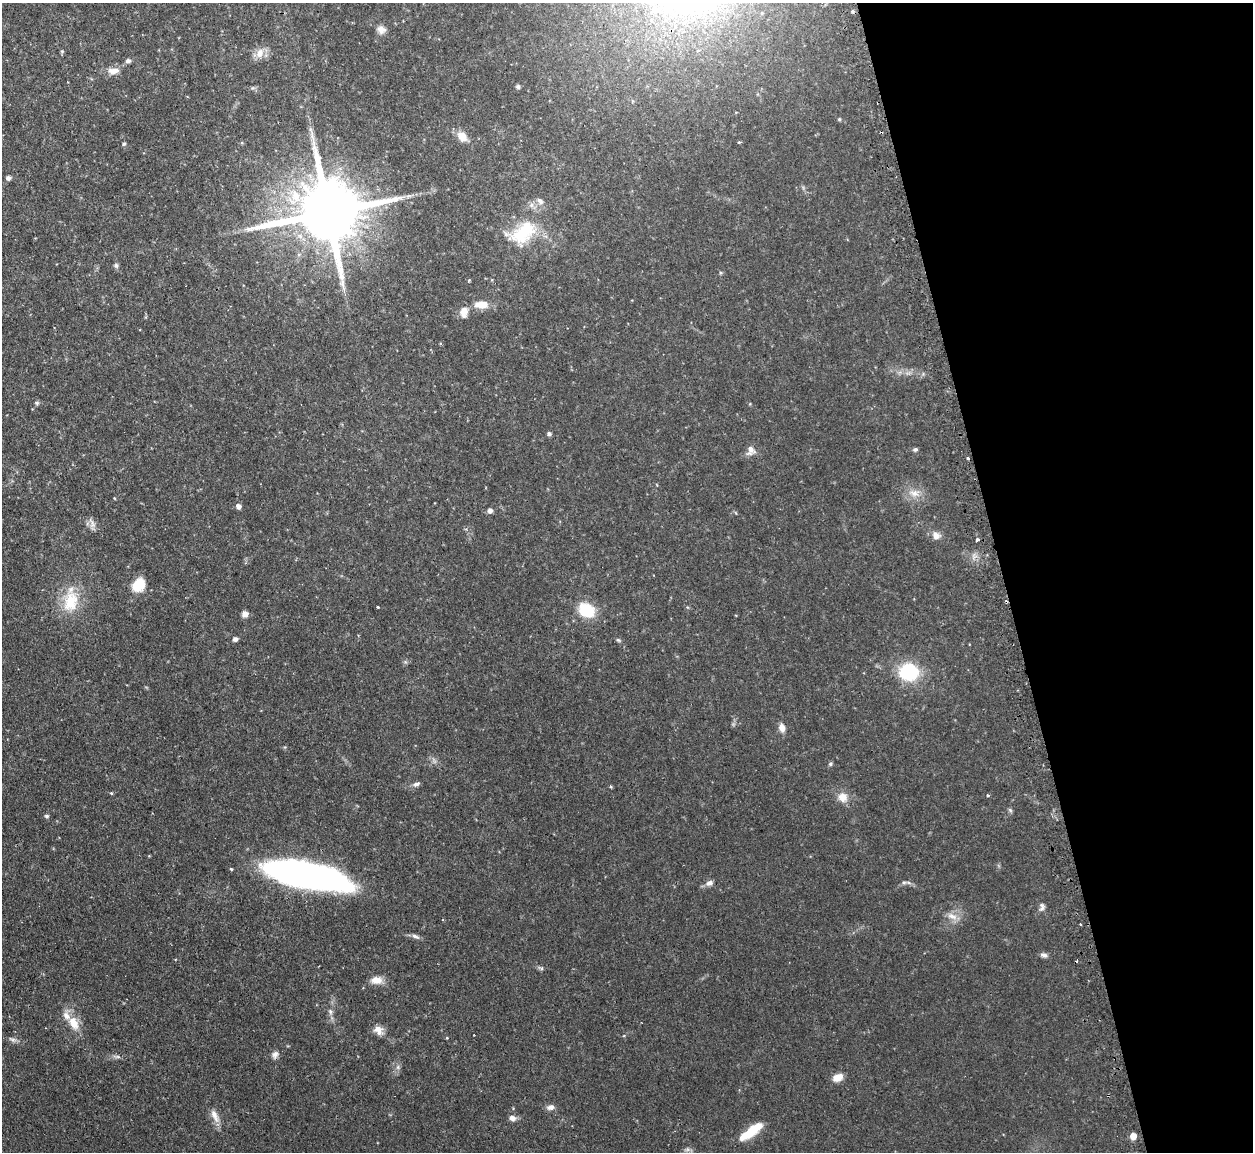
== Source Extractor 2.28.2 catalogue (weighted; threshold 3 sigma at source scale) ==
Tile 12 of 4 x 4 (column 4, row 3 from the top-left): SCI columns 3787-5037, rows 1313-2462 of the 5072 x 5047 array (HDU 1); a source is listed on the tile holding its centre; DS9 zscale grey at full resolution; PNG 1255 x 1154 px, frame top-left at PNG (2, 3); no overlay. Shown black and unused: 20% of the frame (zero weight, under 2 of 3 exposures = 4% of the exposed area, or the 3 px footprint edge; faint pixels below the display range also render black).
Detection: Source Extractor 2.28.2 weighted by HDU 2 'WHT'; one run over the whole footprint, this tile lists its part. Background 0.0595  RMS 0.0067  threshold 0.0302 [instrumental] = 3 sigma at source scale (4.5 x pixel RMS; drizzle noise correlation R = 1.50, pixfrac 1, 0.05/0.05 arcsec/px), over >= 5 px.
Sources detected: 69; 2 cosmic-ray / hot-pixel residue — not listed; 1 inside a brighter listed object's ellipse — not listed separately; the other 66 listed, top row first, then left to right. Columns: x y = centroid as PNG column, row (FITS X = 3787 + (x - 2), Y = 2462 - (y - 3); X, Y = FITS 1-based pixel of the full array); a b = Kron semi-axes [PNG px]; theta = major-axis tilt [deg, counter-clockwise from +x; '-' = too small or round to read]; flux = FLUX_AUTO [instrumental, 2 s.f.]
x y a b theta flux
381 30 11 9 -30 3.6
62 51 5 3 - 0.71
260 53 15 9 67 5.4
128 61 7 6 - 1.8
113 71 15 8 2 5.3
518 87 5 5 - 1.3
839 119 5 4 - 0.68
462 136 11 8 -48 7.7
739 142 3 3 - 1.4
124 144 5 4 - 0.85
8 178 5 5 - 2.1
540 201 9 6 -41 2.2
328 212 21 16 11 7100
522 232 37 22 30 31
116 265 7 5 -74 1.5
482 304 15 8 -1 8.6
464 312 13 9 87 5
37 403 6 5 - 1.1
549 434 5 4 - 1.5
915 449 6 5 - 1.3
751 450 13 10 81 4
968 458 3 2 - 1.5
915 493 15 9 1 6.1
238 506 5 5 - 3.4
490 510 5 4 - 3
92 524 12 7 -82 3.2
936 536 10 9 - 4
977 540 4 3 - 3.6
138 585 15 12 53 14
71 601 31 20 76 22
378 607 3 2 - 0.99
586 610 16 13 -32 22
245 614 7 7 - 3.1
235 639 5 5 - 2.1
618 640 7 4 -44 0.95
909 672 13 12 - 55
782 728 10 7 -80 3.7
830 764 6 5 - 1.1
416 784 10 5 18 1.9
111 793 4 3 - 0.62
988 795 3 3 - 1.3
843 797 12 11 - 6.8
1010 810 6 5 - 1
46 816 6 4 -2 1.1
231 869 4 3 - 0.68
305 875 73 19 -11 330
904 882 7 4 0 1.2
709 883 9 7 25 2.9
1042 907 12 7 80 2.3
952 916 16 8 -23 5
415 936 11 5 -18 2.1
1044 955 9 6 -19 2.1
377 980 14 9 1 6.1
330 1012 8 5 -71 1.7
74 1023 19 11 -65 10
378 1030 13 10 -46 5
12 1040 10 5 -15 1.9
275 1054 10 8 59 2.6
118 1057 8 4 0 1.5
398 1067 7 4 72 1.4
838 1077 10 7 25 7.3
550 1107 11 7 11 2.6
215 1116 22 7 -66 5.4
512 1118 8 6 -27 3.1
751 1131 27 8 37 20
1133 1136 5 4 - 8.8